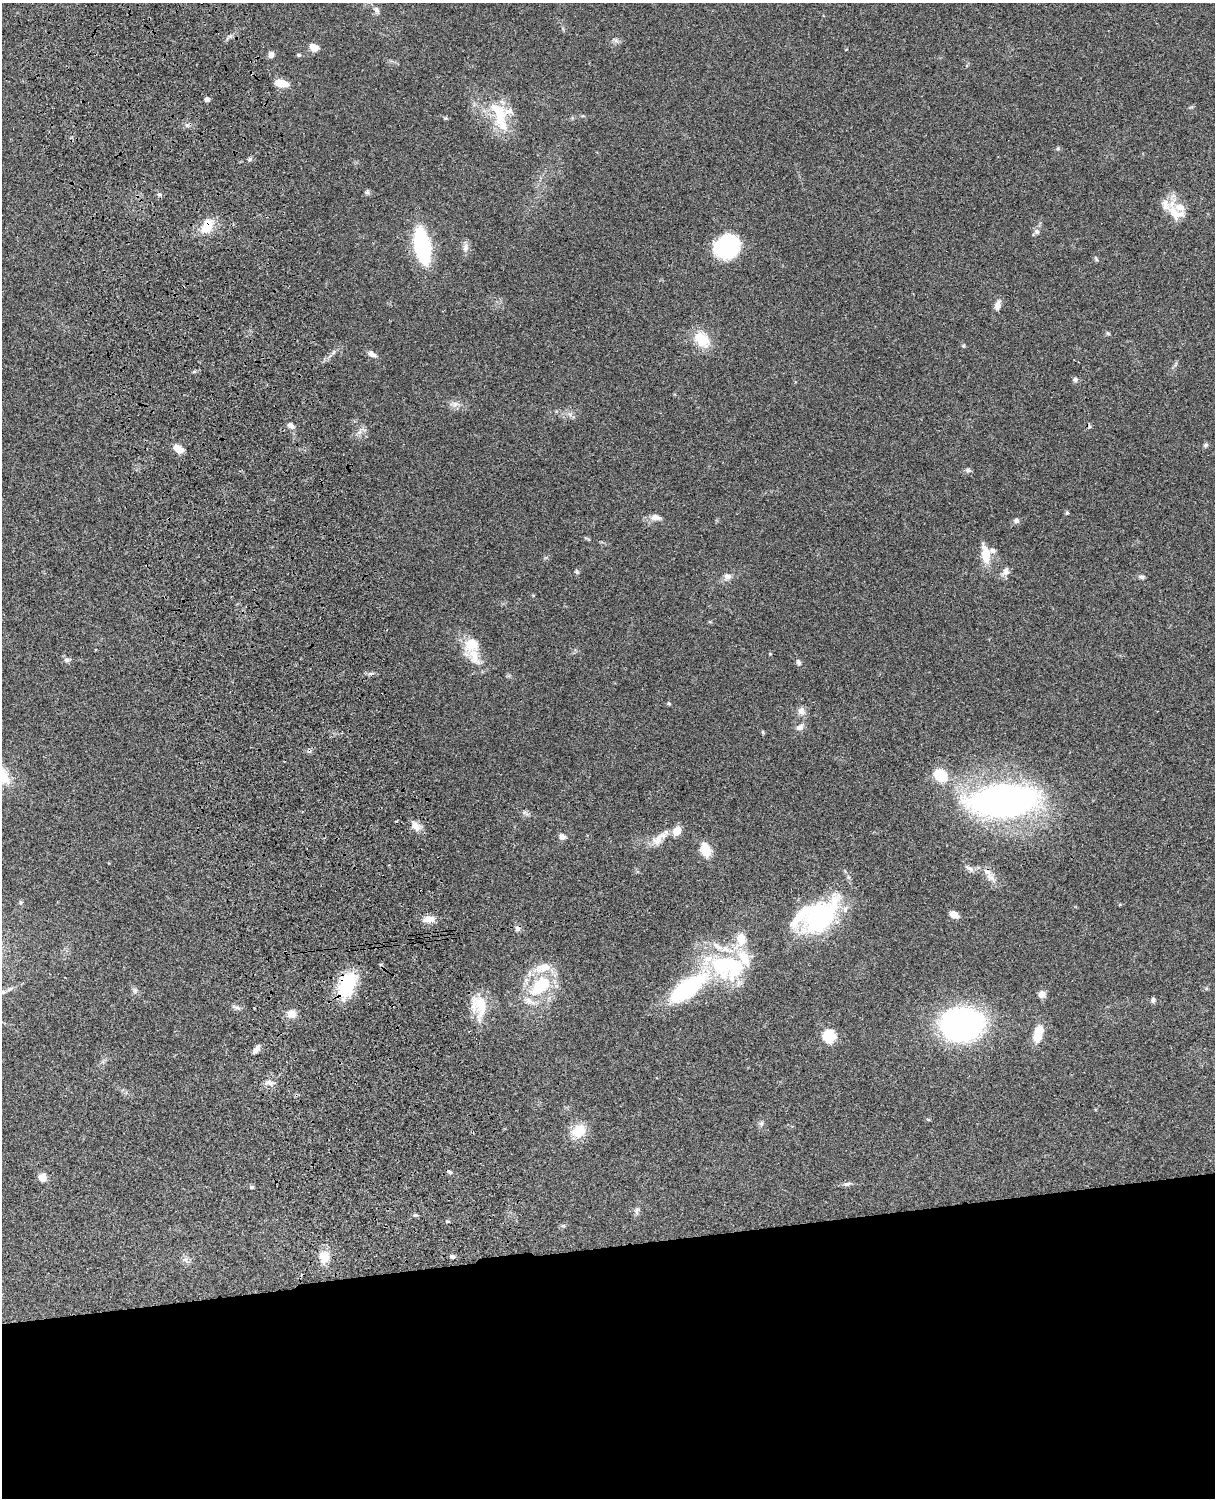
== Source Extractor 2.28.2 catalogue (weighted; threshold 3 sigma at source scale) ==
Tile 11 of 4 x 3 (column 3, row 3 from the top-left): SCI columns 2545-3757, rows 277-1772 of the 5088 x 4927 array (HDU 1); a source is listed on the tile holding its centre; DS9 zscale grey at full resolution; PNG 1217 x 1500 px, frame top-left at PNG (2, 3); no overlay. Shown black and unused: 17% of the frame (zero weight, under 3 of 4 exposures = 6% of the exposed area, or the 3 px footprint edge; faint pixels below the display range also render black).
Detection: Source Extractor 2.28.2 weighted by HDU 2 'WHT'; one run over the whole footprint, this tile lists its part. Background 0.0795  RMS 0.0058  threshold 0.0262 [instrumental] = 3 sigma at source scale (4.5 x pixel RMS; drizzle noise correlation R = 1.50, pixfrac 1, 0.05/0.05 arcsec/px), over >= 5 px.
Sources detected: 102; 1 inside a brighter object's white glare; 3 cosmic-ray / hot-pixel residue — not listed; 15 inside a brighter listed object's ellipse — not listed separately; the other 83 listed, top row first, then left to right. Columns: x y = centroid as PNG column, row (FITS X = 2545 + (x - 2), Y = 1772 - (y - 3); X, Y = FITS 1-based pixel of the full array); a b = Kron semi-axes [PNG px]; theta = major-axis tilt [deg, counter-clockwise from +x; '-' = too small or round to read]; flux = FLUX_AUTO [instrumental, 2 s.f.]
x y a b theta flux
376 10 9 6 -69 1.9
314 47 10 7 -30 5.1
271 55 7 6 - 2.7
298 55 6 4 -19 0.71
281 83 13 7 -12 9.3
207 99 4 4 - 2.4
500 116 48 16 -71 23
446 118 6 4 -18 0.77
1058 149 5 4 - 0.75
250 159 6 4 46 0.93
367 192 6 6 - 1.1
1176 213 26 16 -33 10
206 227 16 11 42 11
1037 232 8 7 - 1.7
422 246 26 11 -79 80
727 247 20 17 33 74
465 248 11 7 79 2.7
1096 259 7 3 -55 0.76
997 305 12 7 76 3.7
1108 333 6 5 - 0.77
702 339 25 16 -43 13
372 354 12 7 -34 2.4
194 372 6 4 19 0.78
1075 379 7 5 77 1.4
455 404 8 6 45 2.2
291 426 9 7 -39 2.5
1205 445 7 5 16 1
178 449 12 7 -30 5.7
968 470 8 5 1 1.3
1067 513 5 4 - 0.94
656 517 13 7 -10 3.4
1016 520 6 6 - 1.8
986 555 25 10 -82 10
577 572 6 5 - 0.87
1006 572 12 8 59 2.9
727 576 9 8 - 2.9
1142 577 7 5 -13 1.2
472 645 27 18 54 12
67 660 8 7 - 1.7
798 662 7 5 -59 1.4
669 703 5 4 - 0.7
801 711 11 9 86 3.2
799 728 9 7 28 2.8
763 732 5 3 - 0.6
940 775 12 10 -41 19
1003 801 54 24 5 300
416 826 13 9 -42 4.6
562 837 7 6 - 2.5
659 838 28 10 42 7.5
706 850 12 8 -70 14
969 868 11 5 -25 2.3
990 877 14 7 -36 3.9
954 915 10 6 -31 4.4
821 916 58 29 44 64
429 919 14 8 4 4.4
735 967 36 26 61 36
543 968 27 13 18 11
347 985 34 18 68 27
540 985 22 14 42 31
687 988 45 17 38 65
135 991 6 6 - 1.3
1042 994 8 8 - 3.4
1153 1000 6 5 - 1.3
480 1006 29 19 -72 17
292 1014 10 9 - 4.9
962 1024 37 29 3 160
1039 1031 14 10 62 9.4
829 1036 6 6 - 59
257 1048 10 5 52 2.8
270 1083 12 7 -13 2.7
928 1120 5 3 - 0.62
761 1123 8 6 69 1.3
578 1131 21 17 41 10
449 1172 6 4 -24 0.9
42 1178 10 9 - 3.6
847 1184 9 5 19 1.5
252 1187 6 4 -15 0.89
637 1211 11 5 79 1.7
415 1215 6 3 16 0.79
447 1221 5 3 - 0.57
452 1256 7 5 -24 1.4
324 1257 14 12 86 7.6
186 1260 10 4 -61 1.6
Overlapping masked pixels (flux is a lower limit): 2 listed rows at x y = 206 227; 347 985